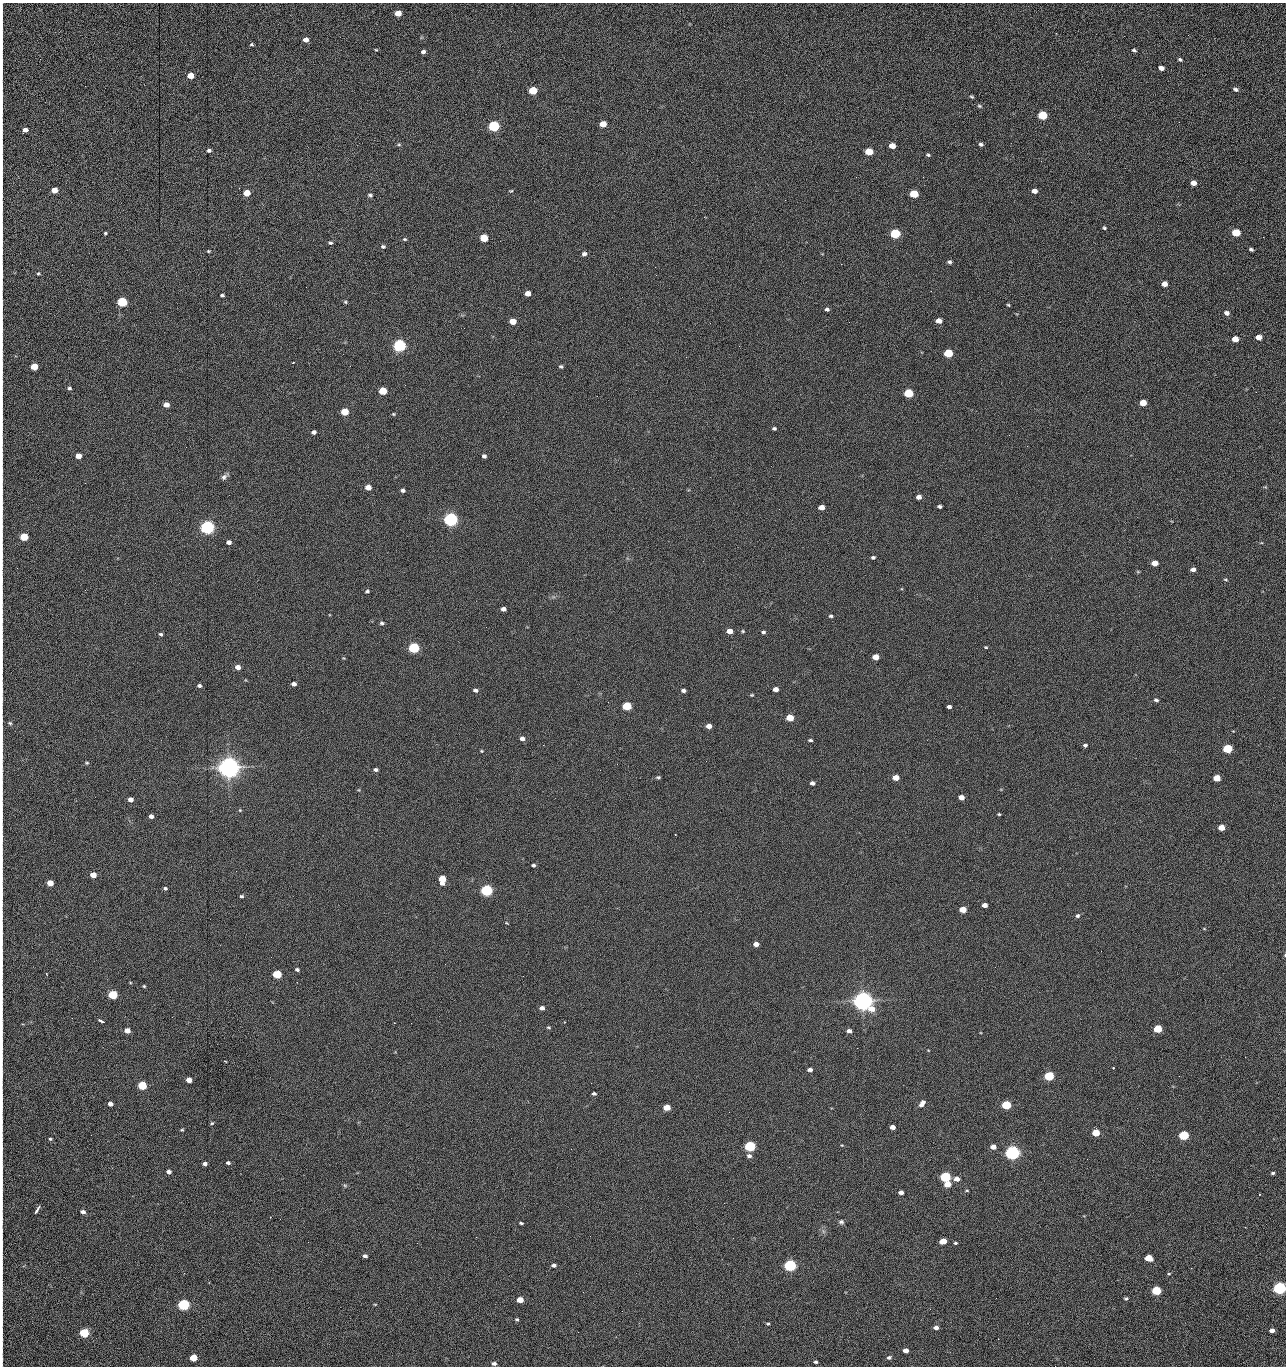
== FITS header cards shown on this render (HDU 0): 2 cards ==
NAXIS1  =                 1284 /fastest changing axis
NAXIS2  =                 1364 /next to fastest changing axis

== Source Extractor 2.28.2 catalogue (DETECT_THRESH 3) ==
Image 1284 x 1364 px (HDU 0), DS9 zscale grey, 1 PNG px = 1 image px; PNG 1288 x 1368 px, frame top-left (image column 1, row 1364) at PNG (2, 3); no overlay
Background 149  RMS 15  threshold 44.7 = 3 sigma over >= 5 px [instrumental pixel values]
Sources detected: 282; all 282 listed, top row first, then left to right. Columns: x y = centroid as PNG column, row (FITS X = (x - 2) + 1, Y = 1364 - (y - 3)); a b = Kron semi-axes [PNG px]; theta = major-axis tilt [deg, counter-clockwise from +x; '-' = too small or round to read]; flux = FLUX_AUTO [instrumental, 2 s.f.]
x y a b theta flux
398 13 5 4 - 1.3e+04
2 30 36 2 90 6.6e+03
1188 35 3 2 - 8.4e+02
306 40 5 4 - 5.0e+03
251 44 4 3 - 1.2e+03
376 50 4 4 - 8.8e+02
1134 50 5 4 - 1.6e+03
423 52 5 4 - 2.6e+03
1180 59 5 4 - 1.6e+03
1161 68 5 4 - 4.7e+03
2 69 19 2 90 3.9e+03
190 76 5 5 - 1.5e+04
1235 89 6 4 -25 2.3e+03
533 90 5 5 - 4.3e+04
972 97 5 3 - 1.3e+03
979 106 6 4 -26 1.5e+03
2 111 22 2 90 4.3e+03
1042 115 6 5 - 6.2e+04
1179 122 3 2 - 8.1e+02
603 124 5 5 - 1.5e+04
494 126 6 5 - 1.6e+05
25 130 5 4 - 4.8e+03
981 144 5 4 - 2.1e+03
399 145 6 4 0 1.3e+03
892 146 5 4 - 1.2e+04
209 150 4 4 - 2.3e+03
869 152 5 5 - 2.8e+04
928 155 5 4 - 1.5e+03
1041 161 3 2 - 1.3e+03
856 177 2 2 - 1.7e+03
923 177 2 2 - 1.1e+04
2 180 19 2 90 3.4e+03
1193 183 5 4 - 6.8e+03
54 190 5 4 - 1.0e+04
511 191 4 3 - 1.0e+03
1034 191 5 4 - 5.6e+03
247 193 5 4 - 2.0e+04
914 194 5 5 - 5.2e+04
370 195 6 4 -9 1.9e+03
2 218 9 2 90 1.4e+03
1104 228 4 3 - 1.3e+03
105 233 3 3 - 5.8e+03
1236 233 5 5 - 4.4e+04
895 234 6 5 - 1.0e+05
1263 237 2 2 - 6.0e+02
484 238 5 5 - 4.1e+04
405 239 5 4 - 1.3e+03
2 243 14 2 90 2.5e+03
330 243 5 3 - 1.7e+03
383 247 6 5 - 1.9e+03
1251 249 4 3 - 1.9e+03
208 251 4 3 - 1.1e+03
584 254 6 5 - 3.0e+03
949 262 5 4 - 2.0e+03
841 264 2 2 - 1.8e+04
38 273 4 3 - 1.1e+03
656 275 2 2 - 4.7e+02
2 276 9 2 90 1.8e+03
1164 284 5 4 - 7.8e+03
306 287 2 2 - 4.7e+02
931 291 2 2 - 1.2e+03
528 293 5 4 - 9.3e+03
222 295 4 3 - 1.8e+03
122 302 5 5 - 1.0e+05
345 302 5 4 - 1.3e+03
1008 305 4 3 - 1.1e+03
827 309 5 4 - 2.2e+03
1227 313 5 4 - 4.0e+03
513 321 5 4 - 1.6e+04
939 321 5 4 - 7.9e+03
849 322 2 2 - 5.0e+02
710 323 2 2 - 2.3e+03
2 330 13 2 90 2.2e+03
1258 337 5 4 - 1.0e+04
1235 339 5 4 - 1.6e+04
399 345 6 5 - 3.0e+05
2 353 13 2 90 2.5e+03
948 353 5 5 - 5.9e+04
293 363 3 2 - 8.3e+02
34 366 5 5 - 2.5e+04
350 366 3 2 - 1.6e+03
561 366 5 4 - 1.5e+03
2 382 12 2 90 2.4e+03
69 388 5 4 - 1.9e+03
383 391 5 5 - 3.7e+04
1256 392 2 2 - 7.8e+02
908 393 5 5 - 6.1e+04
1143 403 5 4 - 1.9e+04
166 405 5 4 - 8.5e+03
345 412 5 5 - 3.0e+04
393 414 4 3 - 1.0e+03
2 417 11 2 90 2.0e+03
774 428 5 4 - 1.7e+03
314 432 4 4 - 3.5e+03
1009 435 2 2 - 2.3e+03
186 447 2 2 - 1.8e+03
78 456 5 4 - 1.2e+04
484 456 4 4 - 2.5e+03
224 476 11 5 40 3.2e+03
85 483 2 2 - 6.5e+02
368 487 5 4 - 1.0e+04
403 490 4 4 - 2.5e+03
919 497 5 4 - 5.8e+03
2 500 16 2 90 2.5e+03
940 506 4 3 - 2.0e+03
821 507 5 4 - 8.6e+03
451 519 6 5 - 5.1e+05
207 527 6 5 - 5.4e+05
24 537 5 5 - 4.2e+04
229 542 4 4 - 3.8e+03
2 555 10 2 90 1.4e+03
873 557 4 3 - 1.7e+03
1155 563 5 4 - 1.4e+04
1193 569 5 4 - 4.1e+03
1138 572 6 3 -19 9.5e+02
2 580 11 2 90 1.8e+03
1225 580 6 3 -9 1.1e+03
367 591 4 4 - 1.8e+03
503 609 5 4 - 4.4e+03
831 616 5 3 - 1.6e+03
382 623 5 4 - 2.1e+03
730 631 5 4 - 1.0e+04
743 631 5 4 - 1.2e+03
763 632 5 3 - 1.8e+03
161 634 4 4 - 1.7e+03
2 642 14 2 90 2.3e+03
986 647 5 3 - 9.4e+02
414 648 5 5 - 1.6e+05
875 657 5 4 - 1.4e+04
238 667 5 4 - 7.2e+03
294 684 5 4 - 4.2e+03
199 686 5 4 - 2.1e+03
776 689 5 4 - 6.2e+03
2 690 9 2 90 1.4e+03
475 690 5 4 - 2.5e+03
683 691 5 4 - 2.7e+03
752 695 4 3 - 1.1e+03
1156 700 6 5 - 1.9e+03
627 706 5 5 - 6.5e+04
949 707 4 3 - 2.5e+03
790 718 5 4 - 2.8e+04
10 723 6 5 - 1.4e+03
709 726 5 4 - 7.8e+03
2 738 14 2 90 2.6e+03
522 738 5 4 - 4.3e+03
810 740 4 3 - 1.7e+03
543 745 2 2 - 2.2e+03
1085 745 4 4 - 2.0e+03
1227 749 5 5 - 7.8e+04
482 751 4 4 - 9.9e+02
706 761 2 2 - 1.6e+03
87 763 5 4 - 1.3e+03
617 764 2 2 - 2.2e+03
229 767 7 6 - 1.6e+06
376 770 5 4 - 2.5e+03
658 777 6 4 0 1.4e+03
896 778 5 4 - 1.1e+04
1217 778 5 4 - 2.5e+04
812 783 5 4 - 3.4e+03
961 797 5 4 - 8.0e+03
130 799 4 4 - 6.4e+03
2 807 8 2 90 1.2e+03
240 810 5 4 - 1.0e+03
999 814 3 2 - 1.1e+03
151 816 4 4 - 3.9e+03
1222 827 5 4 - 1.6e+04
675 834 2 2 - 5.9e+02
533 865 4 3 - 1.8e+03
93 875 5 4 - 1.3e+04
442 879 6 5 - 2.8e+04
50 883 5 4 - 1.6e+04
165 888 5 4 - 1.9e+03
487 890 5 5 - 2.4e+05
2 895 11 2 90 2.0e+03
242 896 4 3 - 1.6e+03
985 905 5 4 - 5.8e+03
963 909 5 4 - 1.9e+04
1078 916 6 5 - 2.3e+03
507 923 4 3 - 7.5e+02
1204 929 5 3 - 8.5e+02
2 941 8 2 90 1.3e+03
756 944 5 4 - 6.1e+03
1285 955 4 2 - 9.8e+02
297 969 5 4 - 1.9e+03
46 974 3 2 - 7.6e+02
277 974 5 4 - 6.2e+04
523 976 2 2 - 1.3e+03
144 986 4 3 - 1.1e+03
2 988 9 2 90 1.5e+03
113 995 5 4 - 7.7e+04
863 1001 7 6 - 1.3e+06
2 1007 8 2 90 1.3e+03
542 1008 4 4 - 4.3e+03
101 1021 6 3 -27 2.5e+03
394 1023 2 2 - 4.9e+02
411 1023 2 2 - 3.4e+03
2 1026 13 2 90 2.2e+03
548 1027 5 4 - 1.2e+03
1158 1029 5 4 - 4.9e+04
127 1030 5 4 - 1.1e+04
849 1031 5 4 - 3.9e+03
2 1047 9 2 90 1.6e+03
857 1048 2 2 - 8.5e+02
1245 1057 2 2 - 1.2e+03
1113 1068 3 2 - 1.0e+03
810 1070 5 3 - 3.5e+03
2 1073 10 2 90 1.6e+03
1049 1076 5 4 - 8.9e+04
1179 1076 2 2 - 1.7e+03
189 1080 5 4 - 1.1e+04
142 1085 5 4 - 6.6e+04
594 1093 4 3 - 2.0e+03
922 1103 9 5 53 5.5e+03
110 1104 4 4 - 5.2e+03
2 1105 12 2 90 2.1e+03
1006 1105 5 4 - 7.4e+04
667 1107 5 4 - 2.1e+04
729 1112 2 2 - 6.8e+02
212 1123 5 4 - 1.3e+03
892 1127 5 4 - 7.1e+03
182 1130 4 3 - 1.2e+03
1096 1133 5 5 - 3.3e+04
91 1135 2 2 - 1.6e+03
1184 1135 5 4 - 1.0e+05
50 1139 5 4 - 1.4e+03
842 1145 4 3 - 7.6e+02
750 1146 5 5 - 1.5e+05
993 1147 5 4 - 7.8e+03
571 1149 3 2 - 7.5e+02
1012 1153 6 5 - 6.3e+05
749 1156 6 5 - 3.2e+03
1087 1159 2 2 - 5.1e+02
228 1163 4 3 - 2.3e+03
205 1164 4 4 - 4.3e+03
169 1172 5 4 - 3.8e+03
1273 1173 4 3 - 1.6e+03
945 1177 5 5 - 1.5e+05
957 1179 5 4 - 6.7e+03
2 1182 16 2 90 3.1e+03
947 1184 5 4 - 1.7e+04
345 1185 6 4 -2 1.3e+03
967 1191 5 3 - 8.8e+02
901 1192 4 4 - 4.7e+03
1259 1194 2 2 - 6.4e+02
37 1210 9 3 57 3.5e+03
83 1212 5 4 - 4.4e+03
280 1219 2 2 - 1.4e+03
841 1222 6 5 - 2.3e+03
521 1223 4 3 - 1.5e+03
476 1237 2 2 - 5.9e+03
943 1241 5 4 - 1.9e+04
308 1242 2 2 - 1.2e+03
417 1243 2 2 - 3.6e+03
955 1243 4 3 - 1.3e+03
365 1256 4 3 - 2.9e+03
2 1257 14 2 90 2.6e+03
1149 1258 5 4 - 2.7e+04
554 1265 5 4 - 3.3e+03
790 1265 5 5 - 3.1e+05
1169 1274 4 4 - 1.2e+03
1280 1288 5 5 - 3.7e+05
1156 1290 5 4 - 8.0e+04
996 1298 2 2 - 1.7e+03
1126 1298 4 3 - 1.6e+03
520 1300 5 4 - 1.8e+04
375 1304 5 3 - 8.0e+02
183 1305 5 5 - 2.4e+05
622 1311 2 2 - 4.7e+02
517 1319 4 4 - 1.4e+03
2 1320 19 2 90 3.7e+03
768 1324 5 3 - 1.2e+03
936 1327 5 4 - 4.3e+03
1272 1330 4 4 - 5.2e+03
578 1332 2 2 - 2.3e+03
84 1333 5 4 - 9.4e+04
906 1350 5 4 - 6.9e+03
889 1357 7 5 23 2.1e+03
193 1358 5 4 - 3.0e+04
2 1361 16 2 90 2.1e+03
816 1362 4 4 - 1.6e+03
494 1363 5 3 - 3.0e+03
1055 1366 2 2 - 1.2e+03
At the frame edge (FLAGS 8, measured only in part): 35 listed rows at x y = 2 30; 2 69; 2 111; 25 130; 2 180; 2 218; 2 243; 2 276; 2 330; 2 353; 2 382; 2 417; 2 500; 24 537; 2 555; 2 580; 2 642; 2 690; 2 738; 2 807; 2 895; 2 941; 1285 955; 2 988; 2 1007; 2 1026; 2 1047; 2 1073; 2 1105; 2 1182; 2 1257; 1280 1288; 2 1320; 2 1361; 1055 1366

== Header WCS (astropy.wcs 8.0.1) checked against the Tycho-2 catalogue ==
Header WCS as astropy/WCSLIB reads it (CRVAL/CRPIX/CD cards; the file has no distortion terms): RA---TAN/DEC--TAN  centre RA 15:41:40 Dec +51:59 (235.42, +51.98 deg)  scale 1.26 arcsec/px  FOV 26.9' x 28.5'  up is +92 deg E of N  parity flipped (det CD > 0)
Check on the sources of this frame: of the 60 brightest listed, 9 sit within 2.0 arcsec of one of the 11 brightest Tycho-2 stars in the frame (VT <= 12.29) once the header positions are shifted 0.34 arcsec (0.01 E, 0.34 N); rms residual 1.00 arcsec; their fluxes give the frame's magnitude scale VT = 25.23 - 2.5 log10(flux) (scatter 0.22 mag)
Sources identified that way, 9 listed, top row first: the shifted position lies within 2.0 arcsec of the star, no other Tycho-2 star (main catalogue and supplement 1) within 4.0 arcsec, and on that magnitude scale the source's flux lands within +1.5 / -3 mag of the star's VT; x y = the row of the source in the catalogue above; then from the Tycho-2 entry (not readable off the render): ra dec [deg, ICRS J2000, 3 dp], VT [Tycho-2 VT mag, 2 dp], TYC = Tycho-2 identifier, HIP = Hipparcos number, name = IAU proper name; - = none
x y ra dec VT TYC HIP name
399 345 235.614 +52.064 11.61 3489-1132-1 - -
451 519 235.514 +52.049 11.19 3489-1407-1 - -
229 767 235.378 +52.130 9.31 3489-1322-1 76850 -
487 890 235.303 +52.042 11.52 3489-958-1 - -
863 1001 235.232 +51.912 9.59 3489-824-1 - -
1012 1153 235.143 +51.862 10.97 3489-1016-1 - -
945 1177 235.131 +51.886 12.29 3489-908-1 - -
790 1265 235.084 +51.941 11.45 3489-1346-1 - -
1280 1288 235.062 +51.771 11.53 3489-1453-1 - -